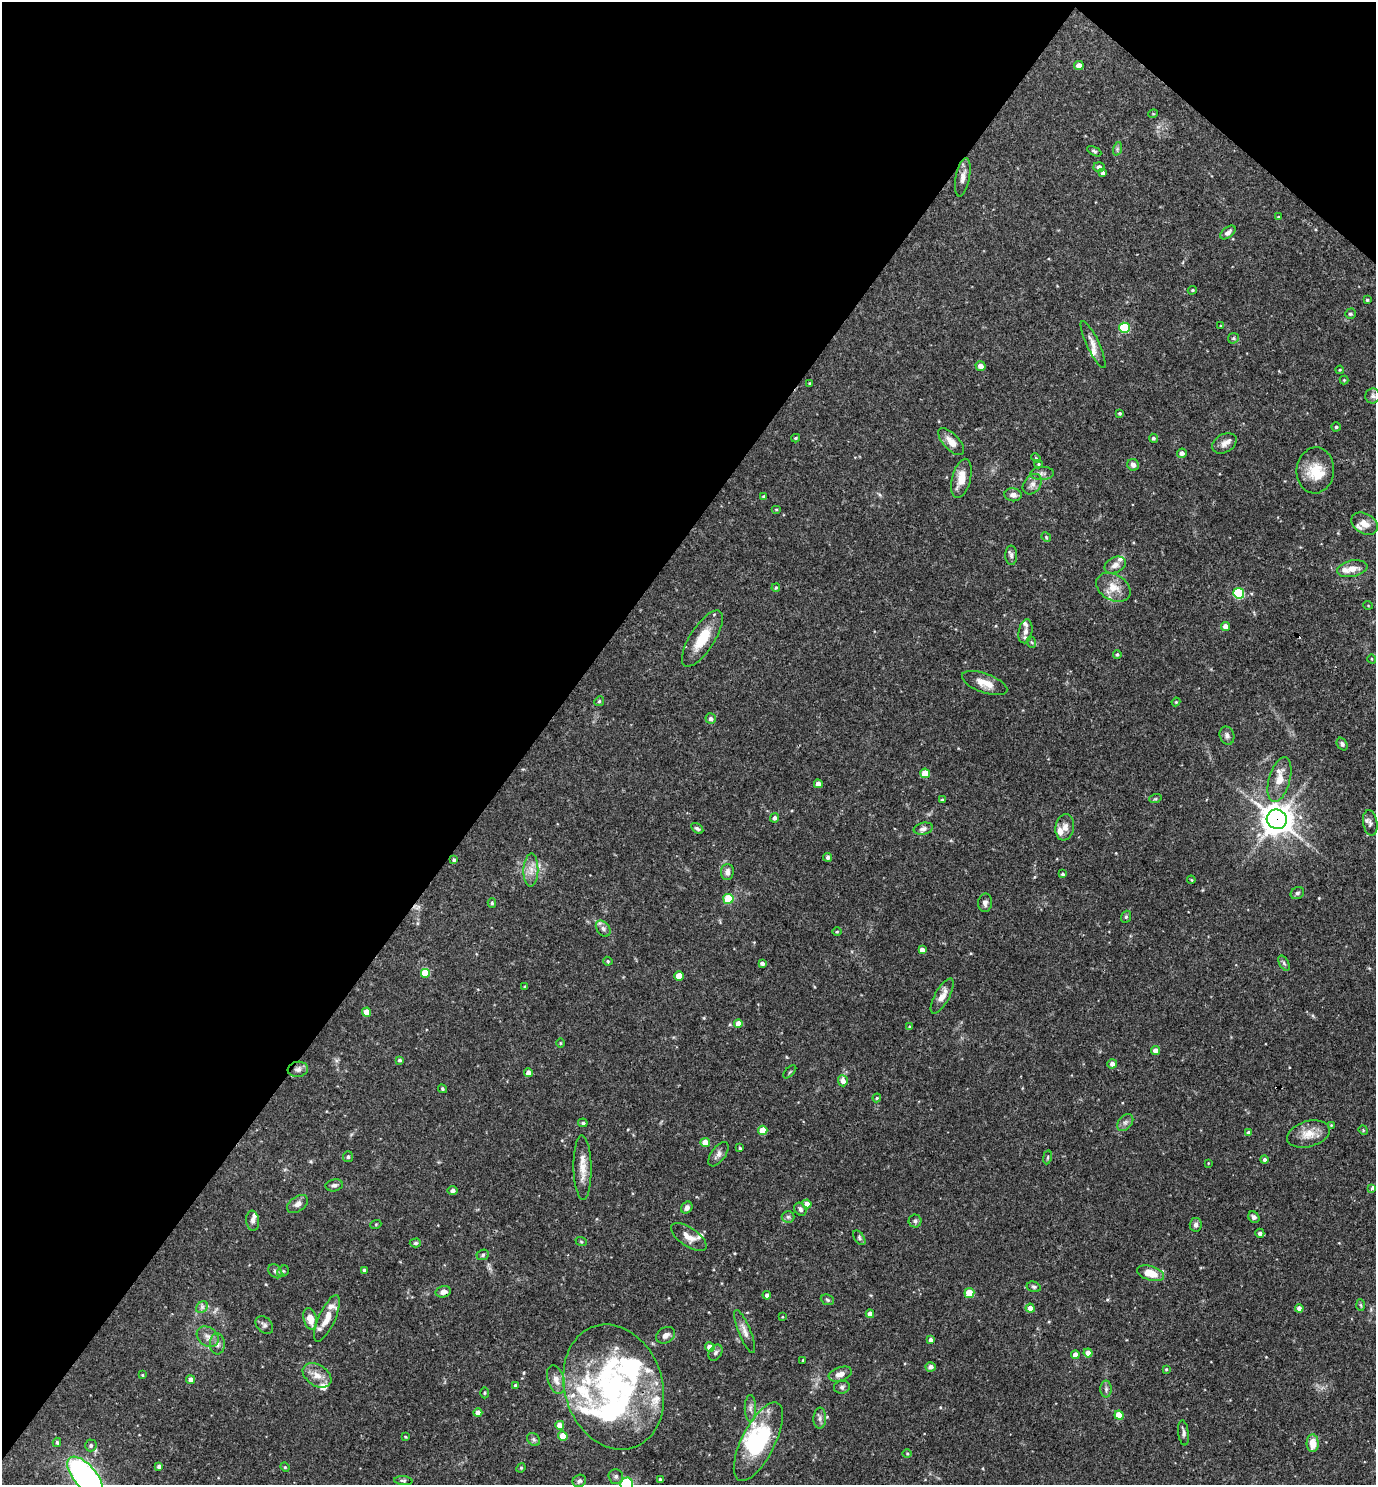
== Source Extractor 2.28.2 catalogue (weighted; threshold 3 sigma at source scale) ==
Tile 2 of 4 x 4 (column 2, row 1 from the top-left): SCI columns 1523-2896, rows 4449-5931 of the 5936 x 5931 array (HDU 1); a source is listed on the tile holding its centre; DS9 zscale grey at full resolution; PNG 1378 x 1487 px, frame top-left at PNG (2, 2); each listed source drawn as its Kron ellipse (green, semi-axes under 4 px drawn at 4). Shown black and unused: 41% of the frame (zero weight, under 3 of 4 exposures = <1% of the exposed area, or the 3 px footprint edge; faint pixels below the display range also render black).
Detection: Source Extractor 2.28.2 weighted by HDU 2 'WHT'; one run over the whole footprint, this tile lists its part. Background 0.0682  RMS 0.0034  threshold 0.0154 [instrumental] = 3 sigma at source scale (4.5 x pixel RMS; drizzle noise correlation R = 1.50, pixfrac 1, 0.05/0.05 arcsec/px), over >= 5 px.
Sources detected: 224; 3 inside a brighter object's white glare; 1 cosmic-ray / hot-pixel residue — neither listed nor drawn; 19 inside a brighter listed object's ellipse — not listed separately; the other 201 listed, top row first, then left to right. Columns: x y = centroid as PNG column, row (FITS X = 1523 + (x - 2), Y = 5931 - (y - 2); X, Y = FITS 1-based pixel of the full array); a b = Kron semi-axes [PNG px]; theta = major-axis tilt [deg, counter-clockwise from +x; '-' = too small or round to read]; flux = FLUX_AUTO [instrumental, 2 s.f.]
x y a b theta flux
1079 65 5 4 - 2.8
1153 114 5 3 - 0.28
1117 149 7 4 72 0.57
1094 151 8 4 -27 0.55
1099 167 5 5 - 1.6
1103 173 4 4 - 0.81
963 177 19 7 79 2.2
1278 217 4 3 - 0.3
1228 232 9 5 39 1.3
1192 290 4 4 - 0.41
1367 300 4 3 - 0.45
1350 314 5 5 - 0.57
1221 326 4 3 - 0.25
1124 328 5 5 - 17
1233 338 6 5 - 0.51
1093 344 26 6 -65 2.5
980 366 5 4 - 2.1
1340 370 4 3 - 0.34
1344 380 4 4 - 0.3
810 383 4 4 - 0.37
1373 396 7 7 - 1
1120 413 4 4 - 0.44
1336 427 4 4 - 0.52
796 438 4 3 - 0.46
1153 438 5 4 - 0.58
951 442 17 8 -47 3.4
1224 443 13 9 30 2.1
1182 453 5 4 - 1.4
1036 458 5 4 - 0.37
1038 464 4 4 - 0.39
1133 465 6 5 - 1.3
1315 470 23 18 85 8.5
1042 473 12 6 4 1.3
961 478 20 9 76 5.2
1032 484 11 8 51 1.8
1013 495 8 6 -6 1.7
764 496 4 3 - 0.47
776 509 5 3 - 0.31
1364 524 14 10 -29 3.2
1046 537 5 4 - 0.38
1011 555 10 6 -88 1
1115 565 11 7 26 2.1
1352 569 15 8 11 3.5
1113 587 18 13 -30 5.2
776 588 4 3 - 0.39
1239 593 5 5 - 26
1368 605 4 3 - 0.25
1225 627 4 4 - 2.5
1025 631 12 6 79 1.8
702 638 32 12 57 8.9
1031 642 6 4 -70 0.43
1117 654 4 4 - 0.55
1372 659 5 3 - 0.26
985 683 24 9 -20 4.3
599 701 5 4 - 0.43
1176 702 4 4 - 0.32
711 719 5 5 - 1
1227 736 9 7 -70 1.3
1342 744 7 5 -55 0.75
925 773 5 4 - 7.1
1279 780 23 10 74 4.7
818 784 4 4 - 2
1155 799 6 4 18 0.47
942 800 4 3 - 0.48
775 818 4 4 - 1.1
1277 819 10 9 - 490
1370 823 13 7 -81 1.3
1065 827 13 9 82 2.3
697 828 7 4 -32 0.73
923 829 9 6 11 1.3
828 857 4 4 - 0.74
454 860 4 3 - 0.44
531 870 16 7 89 2.9
727 872 8 6 85 1.7
1062 874 4 3 - 0.53
1191 880 4 3 - 0.34
1297 893 7 5 33 0.8
728 899 5 5 - 14
492 903 4 4 - 0.52
985 903 9 7 86 1.2
1126 917 6 5 - 0.56
603 929 9 6 -51 1.2
837 932 5 3 - 0.3
922 950 4 4 - 1.4
608 961 5 4 - 0.46
762 963 4 3 - 0.98
1284 963 8 4 -60 0.71
425 973 5 5 - 8.1
679 976 5 4 - 5.3
525 986 3 3 - 0.29
942 996 19 7 61 3.3
367 1012 4 4 - 4.9
738 1024 4 4 - 3.4
909 1027 4 3 - 0.29
560 1043 5 3 - 0.3
1155 1051 4 4 - 2.6
399 1060 4 4 - 0.61
1112 1064 5 4 - 1.5
298 1069 10 7 9 1.6
790 1072 8 3 45 0.38
528 1073 4 4 - 2.7
843 1081 5 5 - 2.2
442 1089 5 4 - 0.41
877 1098 4 3 - 0.38
1125 1122 9 6 49 1.2
583 1123 5 4 - 0.63
1331 1125 4 4 - 0.31
763 1130 5 4 - 5.7
1363 1130 5 4 - 0.33
1249 1133 4 3 - 0.93
1308 1134 22 13 16 5
705 1142 5 4 - 4.8
740 1148 3 3 - 0.5
718 1154 14 7 54 1.6
348 1157 5 5 - 0.7
1047 1157 7 3 81 0.4
1264 1160 4 4 - 0.84
1208 1163 4 2 - 0.22
582 1168 32 9 -89 4.7
334 1185 8 6 10 0.97
1372 1188 4 3 - 1.4
453 1190 5 4 - 1.1
297 1204 12 7 36 1.7
807 1204 4 4 - 3.1
687 1208 6 5 - 1.3
800 1209 7 5 -56 0.99
788 1217 6 6 - 0.7
1254 1217 6 5 - 1
253 1221 10 6 -83 1.3
915 1221 6 6 - 0.8
376 1224 5 3 - 0.32
1196 1225 7 6 - 1.1
1260 1233 4 4 - 1.1
689 1237 20 9 -34 3.3
859 1238 8 5 -55 0.67
581 1241 6 3 -20 0.39
415 1243 5 4 - 0.62
483 1255 6 5 - 0.62
364 1270 4 3 - 0.55
275 1271 8 6 -44 0.92
283 1271 6 5 - 0.58
1150 1273 14 7 -17 5.8
1034 1287 7 5 -15 0.63
443 1292 7 5 14 1.8
969 1293 5 5 - 9.1
767 1295 4 4 - 1.1
827 1300 7 5 -23 0.56
1361 1305 6 4 -87 0.46
202 1307 6 5 - 0.87
1030 1308 4 4 - 2.9
1299 1308 4 4 - 1.8
870 1314 4 4 - 2.2
782 1317 4 3 - 0.3
327 1318 25 8 66 4.7
310 1319 11 6 -75 4.1
264 1325 10 7 -45 1.1
745 1331 23 6 -68 2.3
666 1335 10 7 31 1.7
208 1337 12 9 -39 2.1
930 1340 4 3 - 1
217 1344 10 7 -89 1.4
710 1347 5 4 - 2.8
715 1353 9 6 58 1
1088 1353 4 4 - 3.6
1075 1355 4 4 - 2.7
803 1360 3 2 - 0.27
931 1367 5 4 - 1.6
1166 1369 3 3 - 0.32
840 1374 12 6 19 2.2
142 1375 4 3 - 0.33
317 1375 15 10 -33 3.6
191 1380 4 4 - 1.9
556 1380 15 8 -72 2.6
515 1385 4 4 - 0.51
614 1387 63 49 -72 71
842 1387 8 6 12 0.84
1106 1389 8 5 90 0.82
484 1393 5 3 - 0.36
750 1408 13 5 -90 1.5
478 1413 4 4 - 2.9
1119 1415 4 4 - 6.5
820 1418 10 6 89 1.2
560 1425 4 4 - 4.5
1183 1433 12 5 -82 1.1
563 1436 5 4 - 7.7
405 1437 3 2 - 0.34
534 1439 7 5 -46 0.76
57 1442 4 3 - 0.61
758 1442 43 16 63 27
1313 1443 9 6 -88 4.4
91 1445 6 6 - 0.84
907 1453 5 3 - 0.33
159 1466 4 4 - 1.2
285 1467 5 4 - 0.38
521 1468 5 4 - 0.42
85 1476 24 11 -49 91
616 1476 7 7 - 0.91
660 1479 4 3 - 0.54
403 1481 9 4 -5 0.67
579 1481 7 6 - 0.89
627 1484 6 6 - 22
Overlapping masked pixels (flux is a lower limit): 3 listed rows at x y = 1277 819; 443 1292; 614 1387
Isophote crosses this tile's border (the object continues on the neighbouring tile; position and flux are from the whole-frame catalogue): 2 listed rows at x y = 85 1476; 627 1484